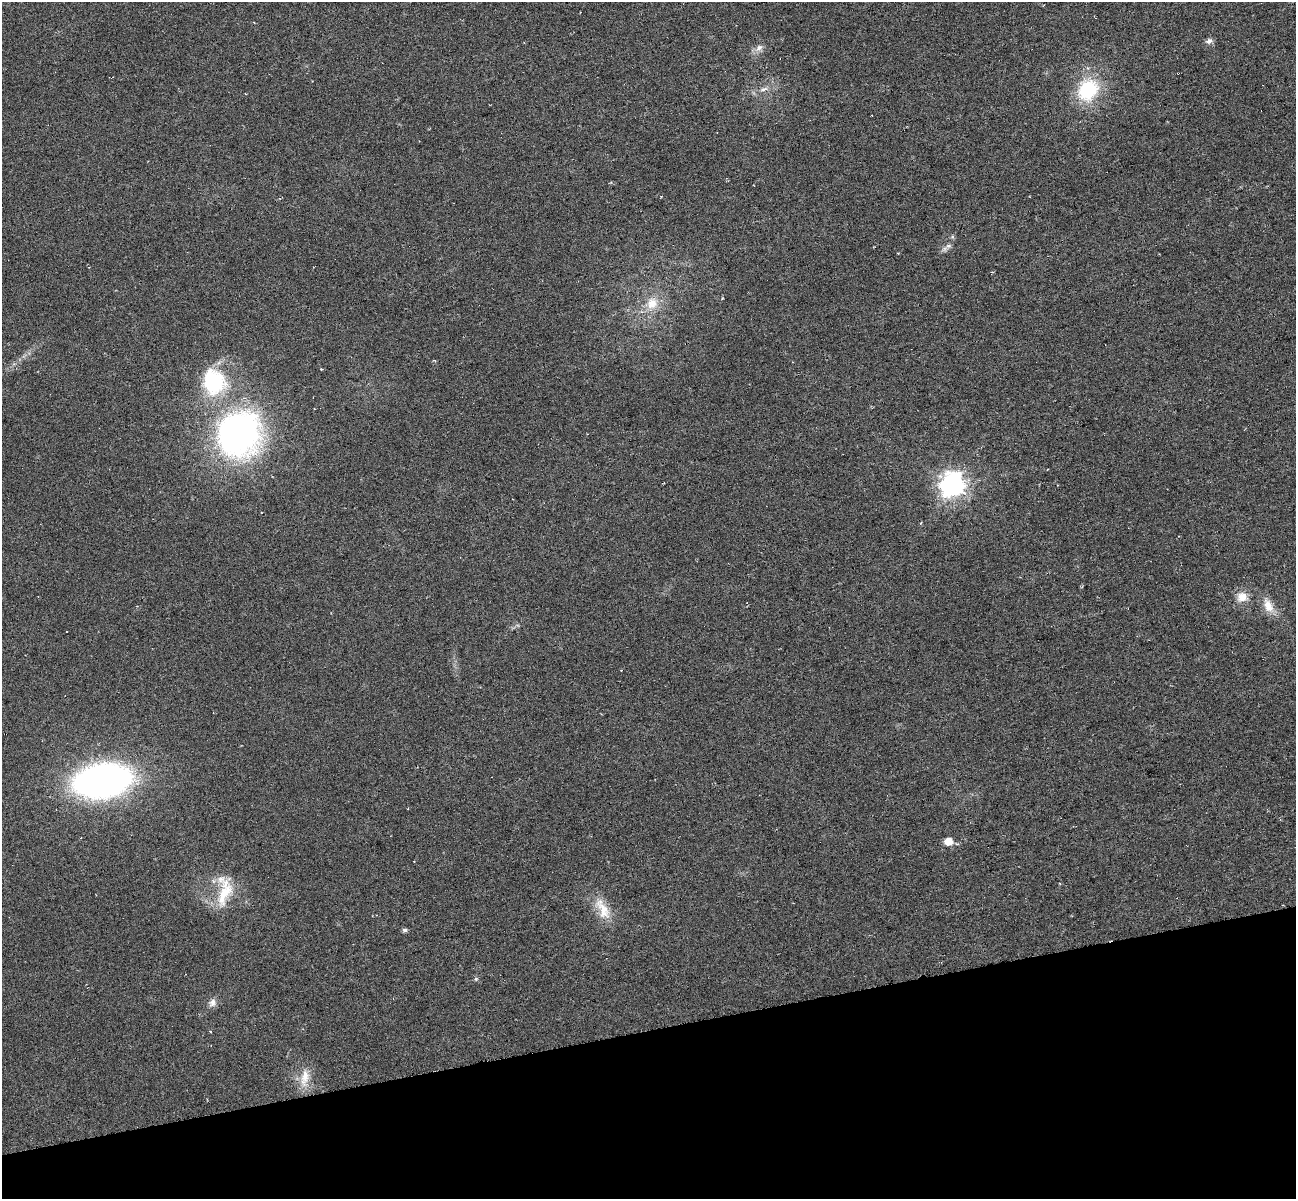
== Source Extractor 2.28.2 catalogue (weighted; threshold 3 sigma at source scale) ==
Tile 14 of 4 x 4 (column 2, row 4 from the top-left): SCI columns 1295-2588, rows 95-1291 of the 5176 x 4928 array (HDU 1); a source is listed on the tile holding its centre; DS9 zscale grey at full resolution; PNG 1298 x 1201 px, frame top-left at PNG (2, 2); no overlay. Shown black and unused: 14% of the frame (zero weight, under 3 of 6 exposures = <1% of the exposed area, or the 3 px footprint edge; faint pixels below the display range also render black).
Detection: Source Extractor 2.28.2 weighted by HDU 2 'WHT'; one run over the whole footprint, this tile lists its part. Background 0.00952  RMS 0.0053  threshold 0.0215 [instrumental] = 3 sigma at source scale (4.09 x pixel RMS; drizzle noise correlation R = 1.36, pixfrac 0.8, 0.0396/0.0396 arcsec/px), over >= 5 px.
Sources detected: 26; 3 cosmic-ray / hot-pixel residue — not listed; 1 inside a brighter listed object's ellipse — not listed separately; the other 22 listed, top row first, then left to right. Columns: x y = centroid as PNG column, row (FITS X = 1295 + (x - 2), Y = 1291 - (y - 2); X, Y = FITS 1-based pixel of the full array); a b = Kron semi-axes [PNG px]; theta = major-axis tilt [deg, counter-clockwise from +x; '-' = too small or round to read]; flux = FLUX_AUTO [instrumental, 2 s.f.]
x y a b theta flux
1209 41 8 6 23 2
759 48 12 7 47 2.6
764 89 12 4 20 2.1
1088 90 28 23 58 30
948 246 10 6 34 2
722 299 3 2 - 0.34
652 303 17 15 72 9.2
214 381 39 34 -71 42
239 434 57 52 60 150
952 485 9 8 - 410
1058 485 3 2 - 0.29
1242 597 14 12 -7 5.9
1268 606 21 11 -65 6.8
621 671 3 2 - 0.41
102 781 39 23 8 260
948 841 6 5 - 10
224 893 41 15 73 16
603 909 33 14 -61 11
405 930 5 5 - 1.4
476 979 6 5 - 0.76
212 1003 11 9 63 2.6
305 1078 28 12 82 8.2
Overlapping masked pixels (flux is a lower limit): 1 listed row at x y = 239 434